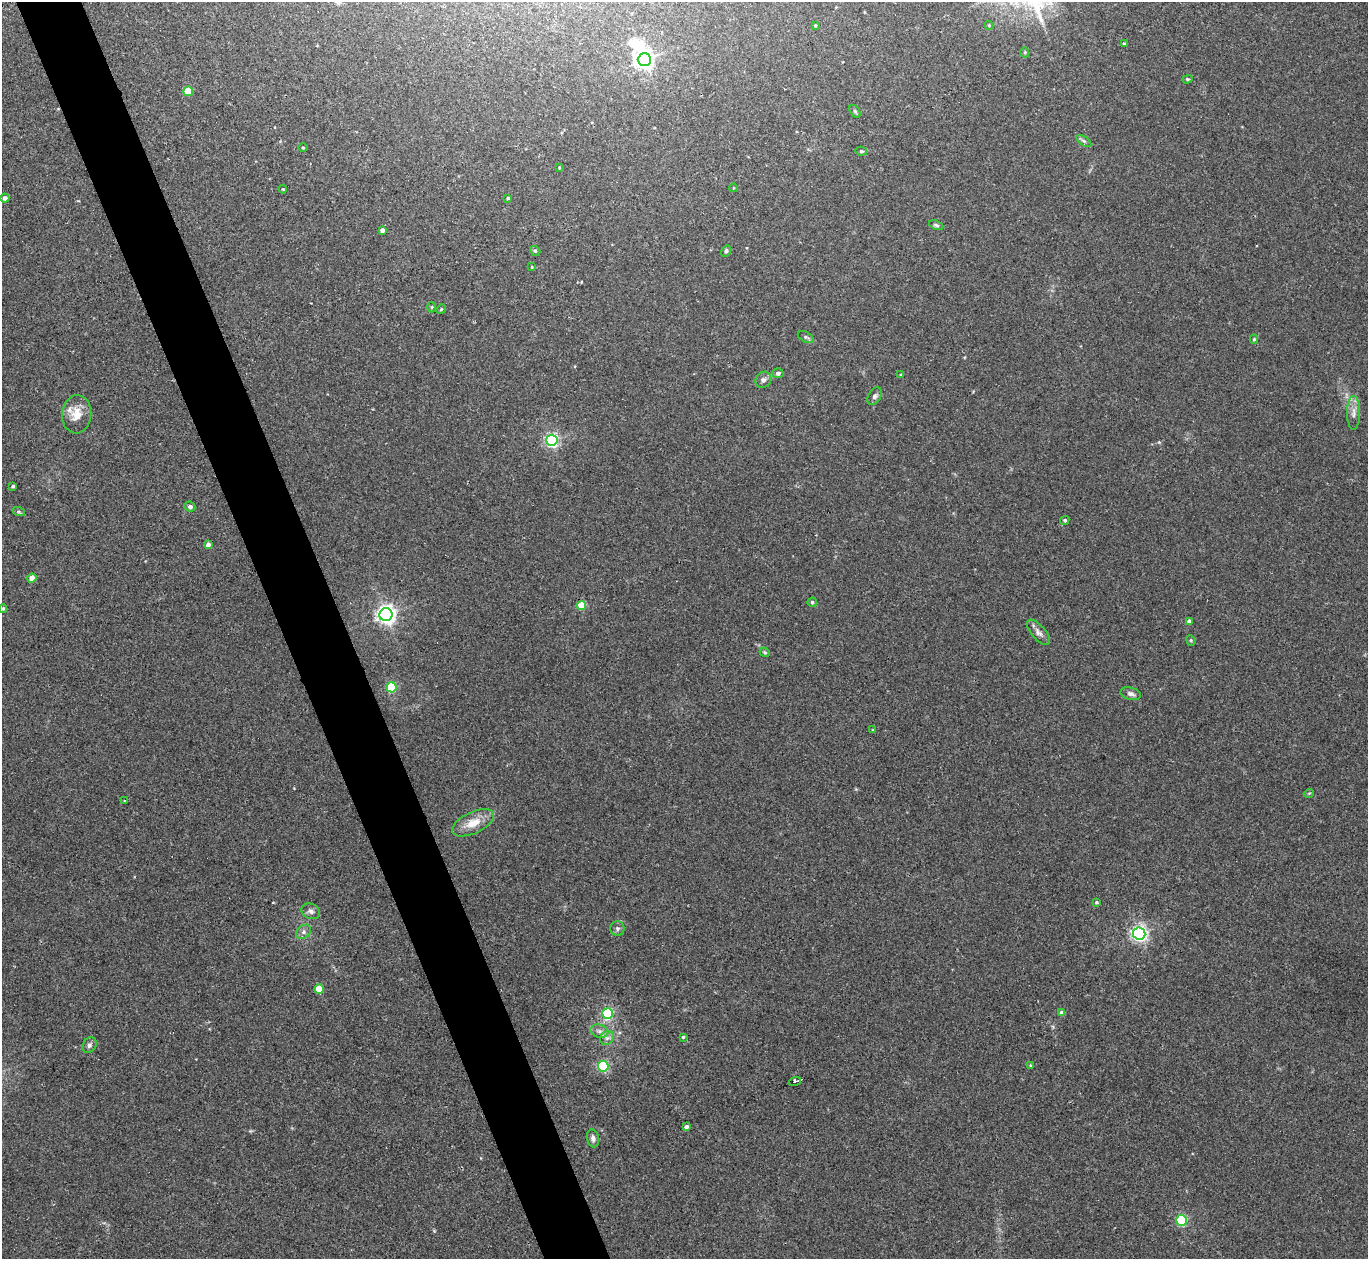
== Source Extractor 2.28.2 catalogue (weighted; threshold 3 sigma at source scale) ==
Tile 11 of 4 x 4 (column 3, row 3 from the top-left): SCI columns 2776-4141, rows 1439-2695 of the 5537 x 5514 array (HDU 1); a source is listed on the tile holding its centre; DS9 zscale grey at full resolution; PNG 1370 x 1261 px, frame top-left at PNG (2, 2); each listed source drawn as its Kron ellipse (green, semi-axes under 4 px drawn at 4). Shown black and unused: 5% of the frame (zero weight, under 2 of 3 exposures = <1% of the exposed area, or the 3 px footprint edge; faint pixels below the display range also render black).
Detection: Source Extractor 2.28.2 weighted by HDU 2 'WHT'; one run over the whole footprint, this tile lists its part. Background 0.0467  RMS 0.0074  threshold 0.0332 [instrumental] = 3 sigma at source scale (4.5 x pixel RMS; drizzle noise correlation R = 1.50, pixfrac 1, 0.05/0.05 arcsec/px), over >= 5 px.
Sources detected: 72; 1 inside a brighter object's white glare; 1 cosmic-ray / hot-pixel residue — neither listed nor drawn; the other 70 listed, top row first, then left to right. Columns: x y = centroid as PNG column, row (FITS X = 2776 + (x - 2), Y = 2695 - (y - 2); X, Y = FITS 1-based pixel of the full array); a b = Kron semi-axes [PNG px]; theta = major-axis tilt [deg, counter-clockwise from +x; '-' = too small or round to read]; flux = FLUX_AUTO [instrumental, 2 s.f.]
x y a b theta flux
989 25 4 4 - 0.69
815 26 4 4 - 0.71
1124 43 3 3 - 1.1
1025 52 5 4 - 0.97
644 60 6 6 - 360
1187 79 5 4 - 0.9
188 91 5 4 - 21
855 111 7 4 -54 1.2
1084 141 8 4 -35 1.7
303 147 4 3 - 0.74
861 151 6 4 -13 1.1
559 168 4 3 - 0.7
733 188 4 3 - 0.52
283 189 4 3 - 0.68
5 198 4 4 - 2.5
508 198 3 3 - 0.95
936 225 7 4 -22 1.4
382 230 4 4 - 2.8
535 251 5 4 - 1.1
726 251 6 4 56 1.5
532 267 4 2 - 0.51
432 307 5 3 - 0.7
441 309 5 4 - 0.89
806 337 8 5 -25 1.5
1254 339 4 4 - 0.89
778 373 5 5 - 2
901 375 4 3 - 0.67
763 380 8 7 - 2.7
875 396 9 6 58 2.1
1354 413 17 6 90 4.8
77 414 19 14 85 12
552 440 5 5 - 150
13 486 4 3 - 1.1
190 507 5 5 - 2.4
19 512 6 4 -18 1
1065 520 5 4 - 1.2
208 545 4 4 - 3.3
32 578 4 4 - 9.1
812 602 4 4 - 1.3
581 605 4 4 - 20
3 608 4 4 - 0.89
386 615 6 6 - 370
1189 621 4 4 - 3.4
1038 632 15 7 -49 3.7
1191 640 5 4 - 0.99
765 652 5 4 - 1
391 687 5 5 - 50
1131 694 10 6 -14 2.5
873 730 4 4 - 0.69
1309 793 5 3 - 0.62
125 801 4 2 - 0.59
473 823 22 10 25 12
1096 902 4 3 - 0.82
311 911 10 7 -25 2.6
617 928 7 7 - 2
304 932 8 6 42 2.4
1139 933 6 6 - 230
319 989 4 4 - 17
608 1013 5 5 - 73
1062 1013 4 4 - 3.7
599 1031 9 6 -15 3.1
683 1037 3 3 - 0.78
607 1038 7 6 - 2.6
89 1045 8 6 57 2.3
1031 1065 4 3 - 0.81
603 1066 5 5 - 78
795 1081 6 3 19 13
686 1127 4 4 - 2.9
593 1138 9 6 -78 2.8
1181 1220 5 5 - 74